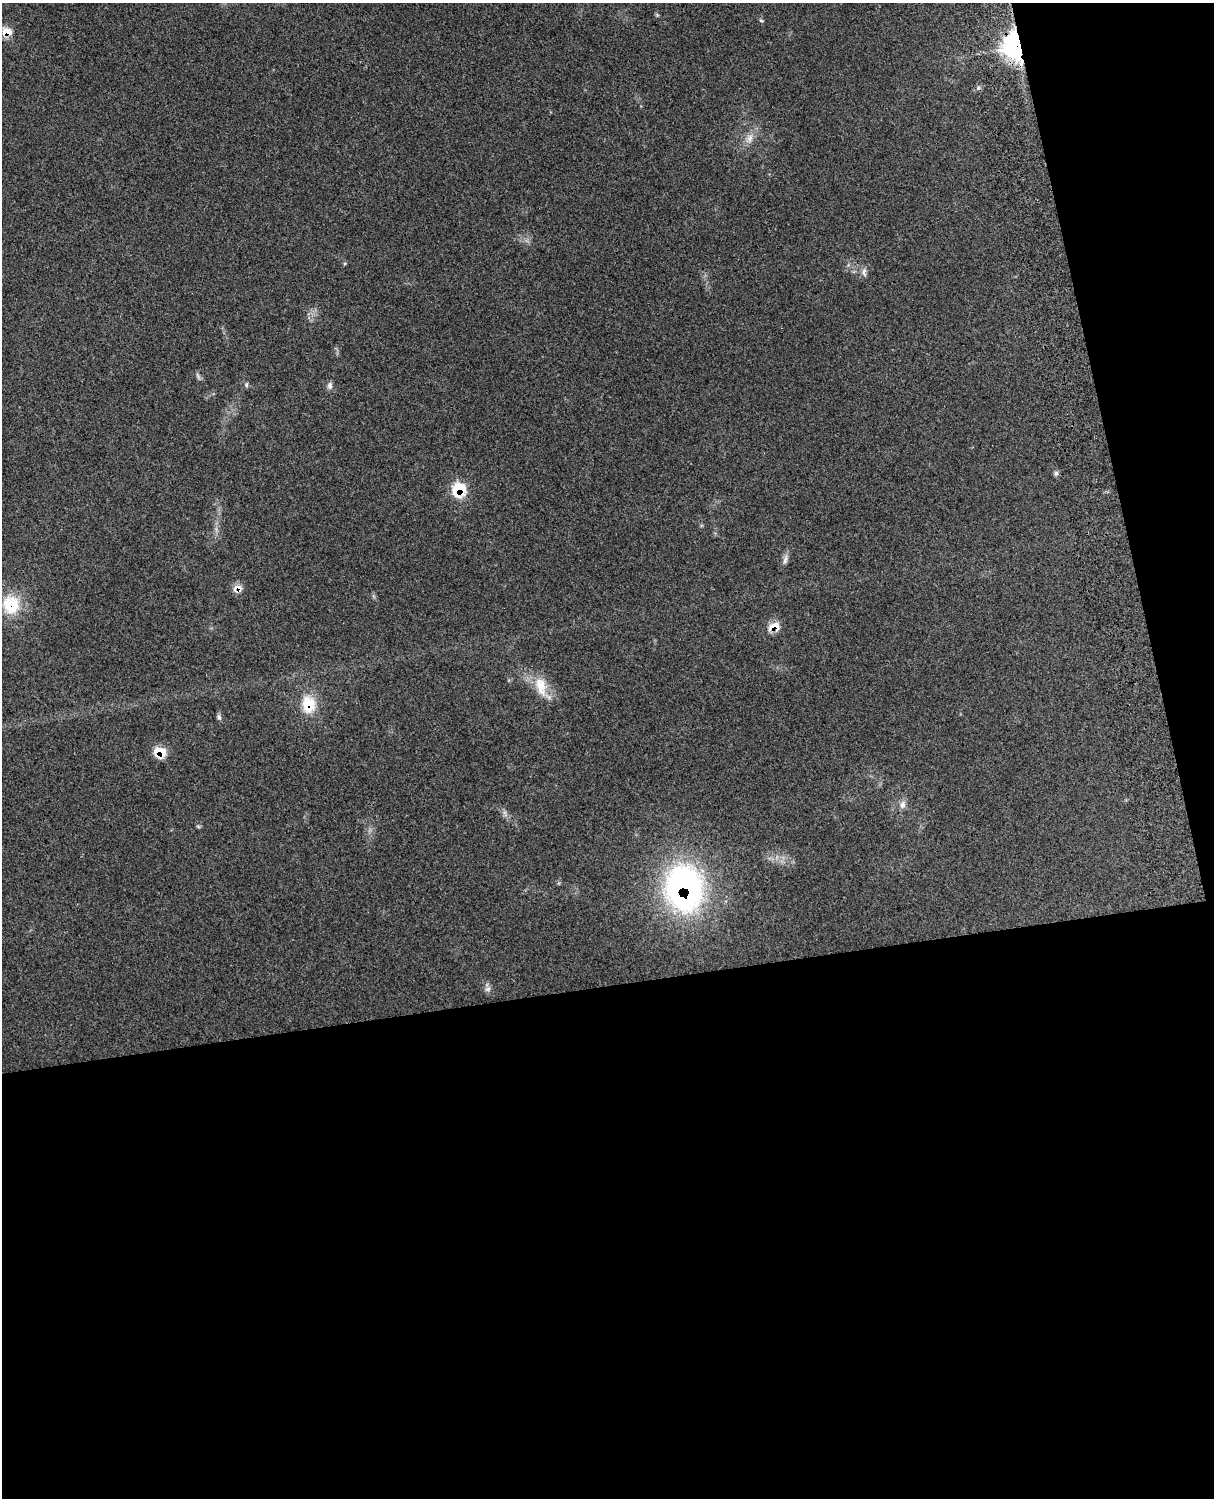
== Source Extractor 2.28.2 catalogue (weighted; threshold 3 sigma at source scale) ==
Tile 12 of 4 x 3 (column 4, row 3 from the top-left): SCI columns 3758-4969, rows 165-1660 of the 5089 x 4925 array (HDU 1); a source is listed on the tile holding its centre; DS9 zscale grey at full resolution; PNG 1216 x 1500 px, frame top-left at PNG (2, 3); no overlay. Shown black and unused: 39% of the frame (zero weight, under 3 of 4 exposures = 6% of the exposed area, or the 3 px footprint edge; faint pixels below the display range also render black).
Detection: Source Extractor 2.28.2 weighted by HDU 2 'WHT'; one run over the whole footprint, this tile lists its part. Background 0.265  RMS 0.009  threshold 0.0405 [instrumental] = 3 sigma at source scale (4.5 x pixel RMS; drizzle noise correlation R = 1.50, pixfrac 1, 0.05/0.05 arcsec/px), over >= 5 px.
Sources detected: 23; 2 too faint to see at this stretch — not listed; the other 21 listed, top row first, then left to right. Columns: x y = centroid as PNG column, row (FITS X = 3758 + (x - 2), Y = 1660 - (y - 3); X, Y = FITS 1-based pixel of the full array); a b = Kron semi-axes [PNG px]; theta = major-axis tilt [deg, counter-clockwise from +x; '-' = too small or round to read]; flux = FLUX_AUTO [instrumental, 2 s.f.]
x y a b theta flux
761 21 6 3 -9 0.95
7 32 7 6 - 21
1016 46 9 8 - 900
749 138 16 8 64 7.7
864 272 14 6 89 3.5
246 385 7 5 90 1.6
330 385 10 6 81 3
1056 473 7 6 - 2.3
459 489 11 10 - 37
785 560 15 6 76 3.8
238 588 12 10 -9 7
11 605 27 23 -83 33
774 626 17 11 16 10
541 686 29 14 -75 20
308 704 23 17 -81 27
219 717 9 5 -67 2.1
160 752 13 11 -16 16
902 805 12 8 79 4.6
198 826 6 4 -20 1.2
684 888 41 33 -81 270
488 989 9 6 16 2.9
Overlapping masked pixels (flux is a lower limit): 9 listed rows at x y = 7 32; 1016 46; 459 489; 238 588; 11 605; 774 626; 308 704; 160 752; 684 888